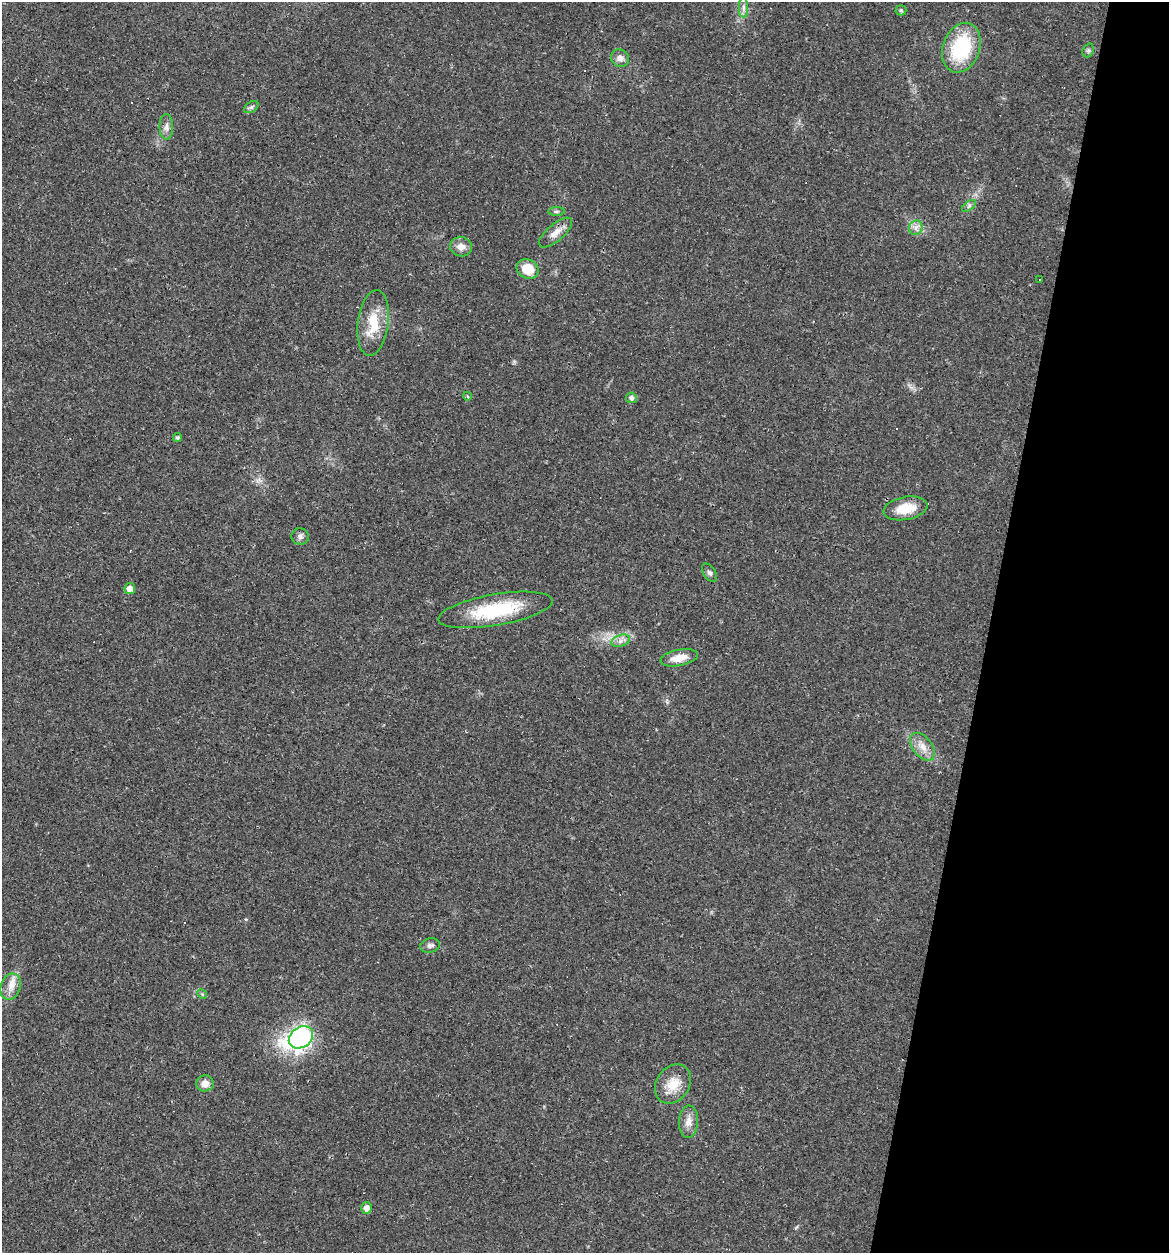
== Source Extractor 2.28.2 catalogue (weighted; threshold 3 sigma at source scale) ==
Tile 8 of 4 x 4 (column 4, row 2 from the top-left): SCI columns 3778-4944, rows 2576-3826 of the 5079 x 5086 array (HDU 1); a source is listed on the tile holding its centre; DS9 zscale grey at full resolution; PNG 1171 x 1255 px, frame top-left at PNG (2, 2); each listed source drawn as its Kron ellipse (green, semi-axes under 4 px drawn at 4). Shown black and unused: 15% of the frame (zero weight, under 2 of 3 exposures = <1% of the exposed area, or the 3 px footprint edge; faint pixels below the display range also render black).
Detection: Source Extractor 2.28.2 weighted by HDU 2 'WHT'; one run over the whole footprint, this tile lists its part. Background 0.0227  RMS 0.0044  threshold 0.0197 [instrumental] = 3 sigma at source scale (4.5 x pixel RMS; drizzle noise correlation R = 1.50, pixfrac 1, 0.05/0.05 arcsec/px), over >= 5 px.
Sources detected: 40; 6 cosmic-ray / hot-pixel residue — neither listed nor drawn; the other 34 listed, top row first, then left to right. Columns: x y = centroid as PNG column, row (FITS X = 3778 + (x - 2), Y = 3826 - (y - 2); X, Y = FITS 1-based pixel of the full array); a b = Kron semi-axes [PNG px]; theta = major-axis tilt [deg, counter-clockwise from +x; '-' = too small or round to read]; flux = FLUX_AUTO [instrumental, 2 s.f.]
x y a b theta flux
743 7 10 4 -90 1.5
901 10 5 5 - 0.59
961 48 25 18 70 31
1088 50 7 5 69 0.92
620 58 9 8 - 2.6
251 107 8 5 35 0.93
166 127 12 7 -90 2.2
969 206 8 4 37 0.94
556 211 8 4 0 0.83
916 228 7 6 - 1.8
556 233 20 8 41 4.2
461 247 11 9 -11 3.5
528 269 11 9 -27 9.2
1040 280 3 3 - 1.6
373 323 33 15 82 13
467 396 4 3 - 0.48
631 398 5 5 - 1.7
177 438 4 4 - 0.95
906 508 22 11 10 10
300 536 9 8 - 1.5
710 573 10 6 -57 1.4
130 589 5 5 - 3.5
495 610 58 15 10 29
621 641 9 6 20 1.9
679 658 19 8 11 5.8
922 747 16 9 -52 4.4
430 945 10 7 12 1.5
11 987 13 10 71 4
202 994 5 4 - 0.52
301 1037 13 10 35 150
205 1083 9 8 - 3.6
673 1084 21 16 56 8.3
688 1122 16 9 87 3.7
367 1208 5 5 - 2.9